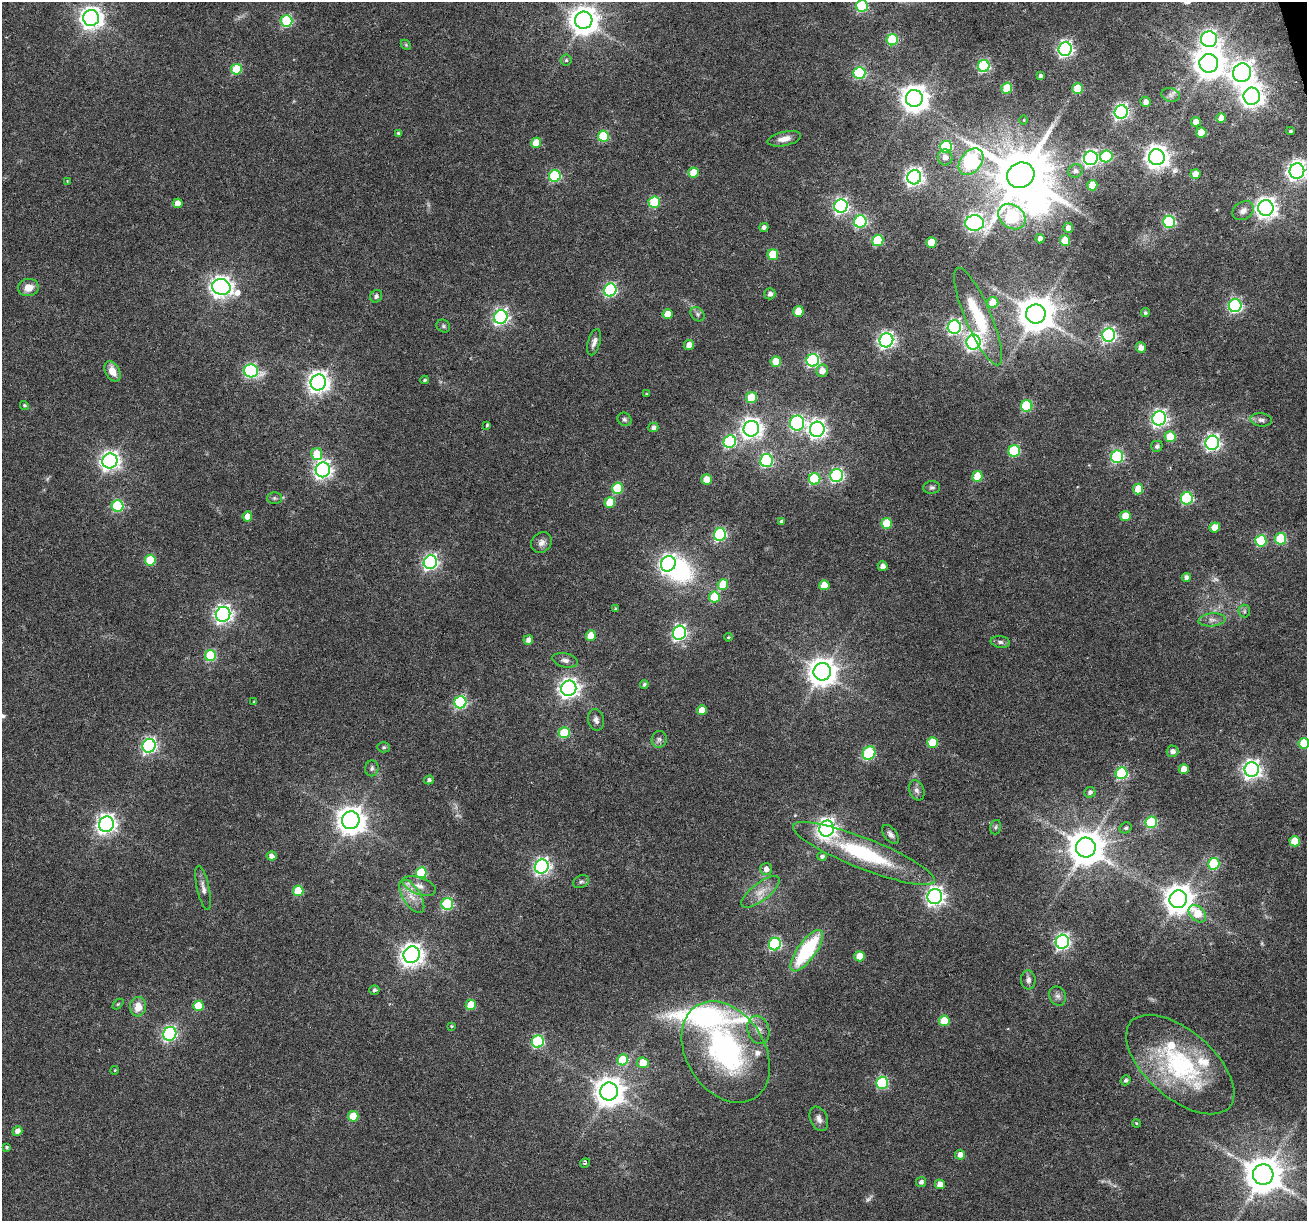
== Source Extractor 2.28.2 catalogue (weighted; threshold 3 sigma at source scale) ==
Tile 10 of 4 x 4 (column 2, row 3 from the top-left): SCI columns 1306-2610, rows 1323-2541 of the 5220 x 5030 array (HDU 1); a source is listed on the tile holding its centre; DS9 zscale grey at full resolution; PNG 1309 x 1223 px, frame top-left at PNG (2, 2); each listed source drawn as its Kron ellipse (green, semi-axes under 4 px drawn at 4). Shown black and unused: <1% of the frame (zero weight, under 3 of 6 exposures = <1% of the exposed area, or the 3 px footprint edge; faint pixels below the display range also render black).
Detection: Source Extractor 2.28.2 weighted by HDU 2 'WHT'; one run over the whole footprint, this tile lists its part. Background 0.0385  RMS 0.0026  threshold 0.0106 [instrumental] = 3 sigma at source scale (4.09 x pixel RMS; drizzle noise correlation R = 1.36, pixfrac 0.8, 0.0396/0.0396 arcsec/px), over >= 5 px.
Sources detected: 245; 3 too faint to see at this stretch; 3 inside a brighter object's white glare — neither listed nor drawn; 4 inside a brighter listed object's ellipse — not listed separately; the other 235 listed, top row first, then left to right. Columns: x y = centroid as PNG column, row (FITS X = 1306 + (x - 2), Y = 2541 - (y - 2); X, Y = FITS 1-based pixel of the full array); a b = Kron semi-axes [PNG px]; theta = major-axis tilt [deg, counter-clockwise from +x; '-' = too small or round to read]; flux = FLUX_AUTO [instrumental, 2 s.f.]
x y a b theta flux
862 6 6 6 - 25
91 18 8 8 - 180
584 20 9 8 - 340
286 21 6 6 - 22
1209 39 8 8 - 98
892 40 5 5 - 15
406 45 6 4 -46 0.3
1065 49 7 6 - 77
566 60 5 5 - 0.47
1209 63 9 9 - 390
984 66 6 6 - 31
236 69 5 5 - 12
859 73 6 6 - 23
1242 73 9 9 - 170
1040 76 4 4 - 0.64
1007 88 5 5 - 10
1077 89 5 5 - 8.7
1170 95 9 7 -14 0.88
1252 96 8 8 - 190
914 98 8 8 - 300
1145 102 5 5 - 1.2
1121 112 7 6 - 69
1221 118 5 5 - 2.7
1024 120 5 3 - 0.22
1196 122 5 5 - 2.9
1290 131 4 3 - 0.39
1201 132 5 5 - 5.3
398 133 4 3 - 0.31
603 136 5 5 - 15
784 139 17 7 12 2.1
536 143 5 5 - 4.8
946 147 6 6 - 21
1106 156 6 6 - 18
945 157 8 7 - 1.6
1157 157 8 8 - 200
1091 158 7 6 - 69
971 162 15 10 51 55
1075 171 7 6 - 1.1
1297 171 7 7 - 140
693 173 5 5 - 6
1195 174 5 5 - 3
1021 175 14 12 27 1800
555 176 6 6 - 24
914 177 7 7 - 110
67 181 4 3 - 0.22
1092 185 5 5 - 5.7
654 202 6 5 - 16
178 203 5 5 - 2.5
841 206 7 6 - 70
1266 208 8 7 - 160
1243 211 11 8 33 1.3
1012 217 15 11 -37 35
860 222 6 6 - 32
1169 222 6 6 - 30
974 223 9 7 1 96
764 227 4 4 - 0.93
1068 228 5 5 - 1.3
1040 239 4 4 - 1.7
878 240 5 5 - 15
1065 240 5 5 - 8.3
931 242 5 5 - 6.2
773 255 5 5 - 8.5
221 287 9 8 - 170
28 288 10 8 5 2.4
610 290 6 6 - 40
770 294 5 5 - 1
376 296 6 5 - 0.66
993 302 5 5 - 6.2
1235 306 6 6 - 44
798 311 5 5 - 6.3
1145 313 4 4 - 0.44
667 314 5 5 - 4.6
697 314 8 6 -49 0.7
1036 314 10 9 - 670
978 316 53 13 -67 14
501 317 7 6 - 73
443 326 7 6 - 0.54
954 327 7 6 - 60
1109 335 7 6 - 58
886 340 7 6 - 80
594 342 13 6 74 1.2
973 342 7 7 - 89
689 345 5 5 - 2.2
1141 348 5 5 - 1.7
813 360 6 6 - 42
776 362 5 5 - 5.2
112 371 11 7 -62 2.8
251 371 7 6 - 40
822 371 6 6 - 2.3
425 380 4 4 - 0.39
318 382 8 7 - 160
646 394 4 3 - 0.23
751 398 5 5 - 8.4
24 405 5 4 - 0.39
1027 406 6 5 - 17
1159 418 7 7 - 81
624 419 7 6 - 0.64
1261 420 11 6 -5 0.92
797 423 7 7 - 51
487 425 4 4 - 0.31
653 427 5 4 - 0.86
751 429 8 7 - 150
817 429 7 7 - 110
1170 437 5 5 - 6.3
730 442 6 6 - 34
1212 443 7 6 - 74
1157 446 6 5 - 0.68
1014 451 6 6 - 19
317 454 6 5 - 8.6
1117 457 6 6 - 34
766 460 6 6 - 37
110 461 8 7 - 120
323 470 7 7 - 98
837 475 6 6 - 44
977 476 5 5 - 6.8
706 479 5 5 - 3.9
814 479 6 5 - 18
932 487 8 6 7 0.59
617 488 5 5 - 14
1138 489 5 5 - 6.3
274 498 7 6 - 0.51
1187 498 6 6 - 28
610 502 5 5 - 7
117 506 6 5 - 19
247 516 5 4 - 2.4
1125 516 5 5 - 4.5
781 521 4 4 - 0.43
887 523 5 5 - 8.4
1215 527 5 5 - 4.1
720 535 6 6 - 33
1281 539 6 5 - 13
1261 541 5 5 - 19
541 542 11 9 48 1.4
150 560 5 5 - 11
430 562 7 6 - 64
668 564 8 7 - 91
883 566 5 5 - 1.2
1186 577 4 4 - 1.1
723 584 5 5 - 8.5
824 585 5 5 - 5
714 597 5 5 - 11
615 609 4 3 - 0.33
1244 611 6 6 - 0.54
223 614 7 7 - 100
1212 620 13 6 6 1.4
679 633 7 6 - 56
591 636 5 5 - 5.1
728 637 4 3 - 0.25
528 640 5 4 - 1.5
1000 642 9 6 -8 0.81
210 656 5 5 - 17
565 660 13 7 -13 1.1
822 672 9 8 - 340
644 684 4 4 - 0.58
569 688 8 7 - 130
254 702 3 3 - 0.29
460 702 6 6 - 30
702 710 5 5 - 2.9
596 720 11 8 -79 1.1
564 733 5 5 - 13
659 739 8 7 - 0.81
932 742 5 5 - 7.1
1304 743 5 5 - 9.1
149 746 7 6 - 63
384 747 6 5 - 0.48
1172 751 6 6 - 1.2
869 753 7 6 - 21
372 768 8 6 81 0.68
1184 769 5 5 - 3.2
1252 770 7 7 - 120
1121 773 6 6 - 24
429 780 5 4 - 0.6
917 790 10 7 -68 1
1090 792 5 5 - 0.8
351 820 9 8 - 330
1151 822 6 5 - 21
106 824 8 7 - 130
996 827 7 5 73 0.46
827 828 8 7 - 120
1126 828 6 5 - 0.49
891 834 11 6 -53 1
1295 841 5 5 - 7.7
1086 848 10 10 - 650
864 853 76 15 -22 26
271 856 5 4 - 1.1
822 856 5 4 - 0.6
1214 864 6 5 - 19
542 867 7 6 - 74
766 869 6 6 - 1.4
421 873 5 5 - 15
581 882 8 6 25 0.64
419 886 17 8 -20 2.2
203 888 23 6 -77 1.5
298 891 5 5 - 7.7
760 892 23 9 37 3.1
412 896 19 9 -59 3
935 896 7 7 - 110
1178 899 9 8 - 370
447 904 6 5 - 23
1197 914 10 7 -46 6
1062 942 7 6 - 65
775 944 6 6 - 33
807 951 24 9 54 21
412 955 8 8 - 180
860 956 5 5 - 5.4
1028 980 9 7 -88 1.1
374 990 5 4 - 0.54
1058 996 10 8 -61 0.99
118 1004 6 4 44 0.28
471 1005 5 5 - 7.5
198 1006 5 5 - 6.3
138 1007 10 8 84 3.1
944 1021 5 5 - 9.8
451 1026 3 3 - 0.26
758 1030 14 10 -75 2.2
170 1034 7 6 - 50
538 1042 6 6 - 27
726 1052 54 39 -58 44
623 1060 5 5 - 9.1
643 1063 6 5 - 5.2
1180 1064 65 33 -41 33
115 1070 4 3 - 0.2
1125 1080 5 5 - 0.59
882 1083 6 6 - 23
609 1091 9 8 - 380
353 1116 5 5 - 7
819 1119 13 8 -65 1.3
1136 1123 4 3 - 0.24
17 1131 5 4 - 1.5
6 1147 3 3 - 0.55
960 1155 5 5 - 1.7
585 1163 5 4 - 0.44
1263 1175 10 10 - 710
921 1182 5 5 - 0.86
940 1184 5 5 - 2.3
Isophote crosses this tile's border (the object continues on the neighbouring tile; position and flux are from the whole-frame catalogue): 3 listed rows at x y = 862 6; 1297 171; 1304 743